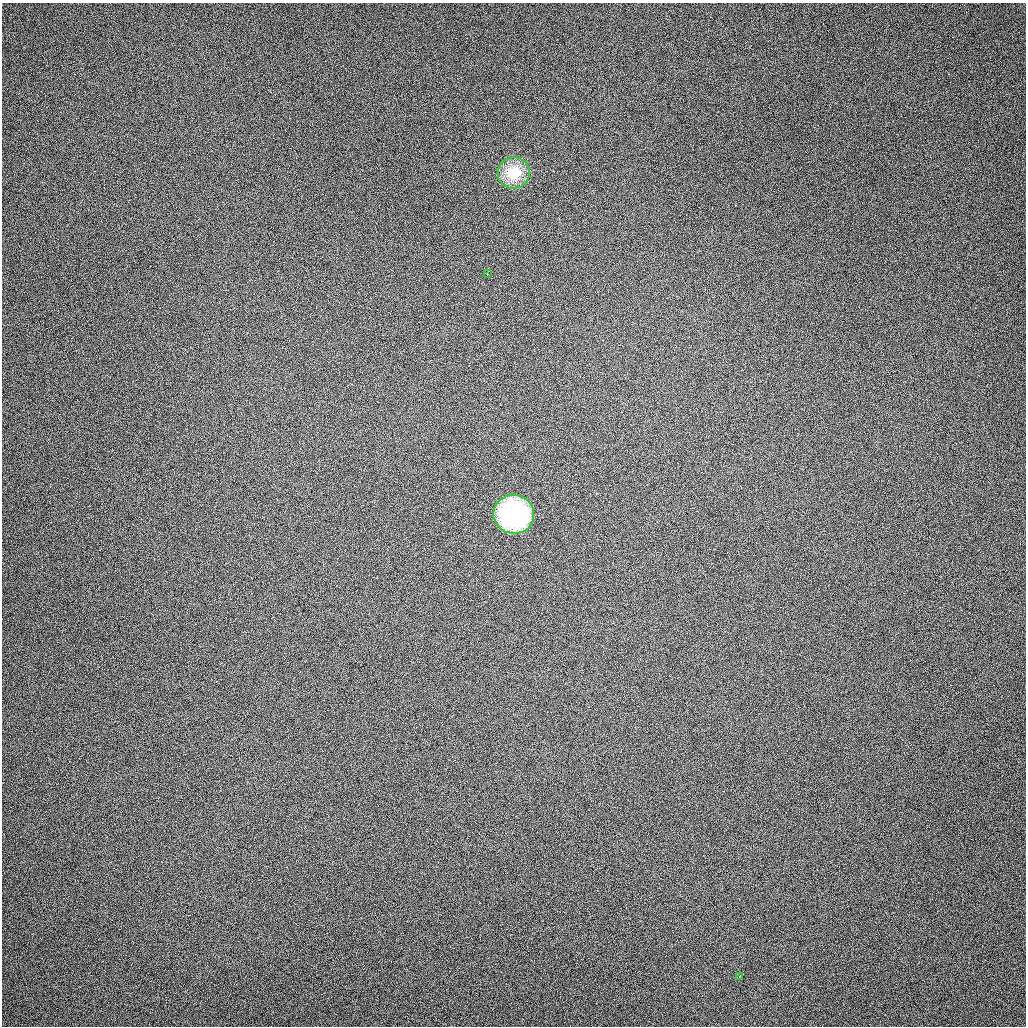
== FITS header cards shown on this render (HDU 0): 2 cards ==
NAXIS1  =                 1024 / length of data axis 1
NAXIS2  =                 1024 / length of data axis 2

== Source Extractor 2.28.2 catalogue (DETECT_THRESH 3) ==
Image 1024 x 1024 px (HDU 0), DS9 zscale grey, 1 PNG px = 1 image px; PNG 1028 x 1028 px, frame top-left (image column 1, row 1024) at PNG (2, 3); each listed source drawn as its Kron ellipse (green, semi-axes under 4 px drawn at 4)
Background 182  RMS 13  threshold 39.9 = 3 sigma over >= 5 px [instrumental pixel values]
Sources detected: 4; all 4 listed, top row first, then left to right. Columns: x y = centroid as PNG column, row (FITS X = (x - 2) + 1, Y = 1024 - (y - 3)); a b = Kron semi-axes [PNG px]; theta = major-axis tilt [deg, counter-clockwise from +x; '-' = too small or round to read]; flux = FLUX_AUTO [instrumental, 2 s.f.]
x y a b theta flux
514 173 16 15 - 29000
487 274 3 2 - 1100
514 514 20 19 - 130000
739 976 3 2 - 1400